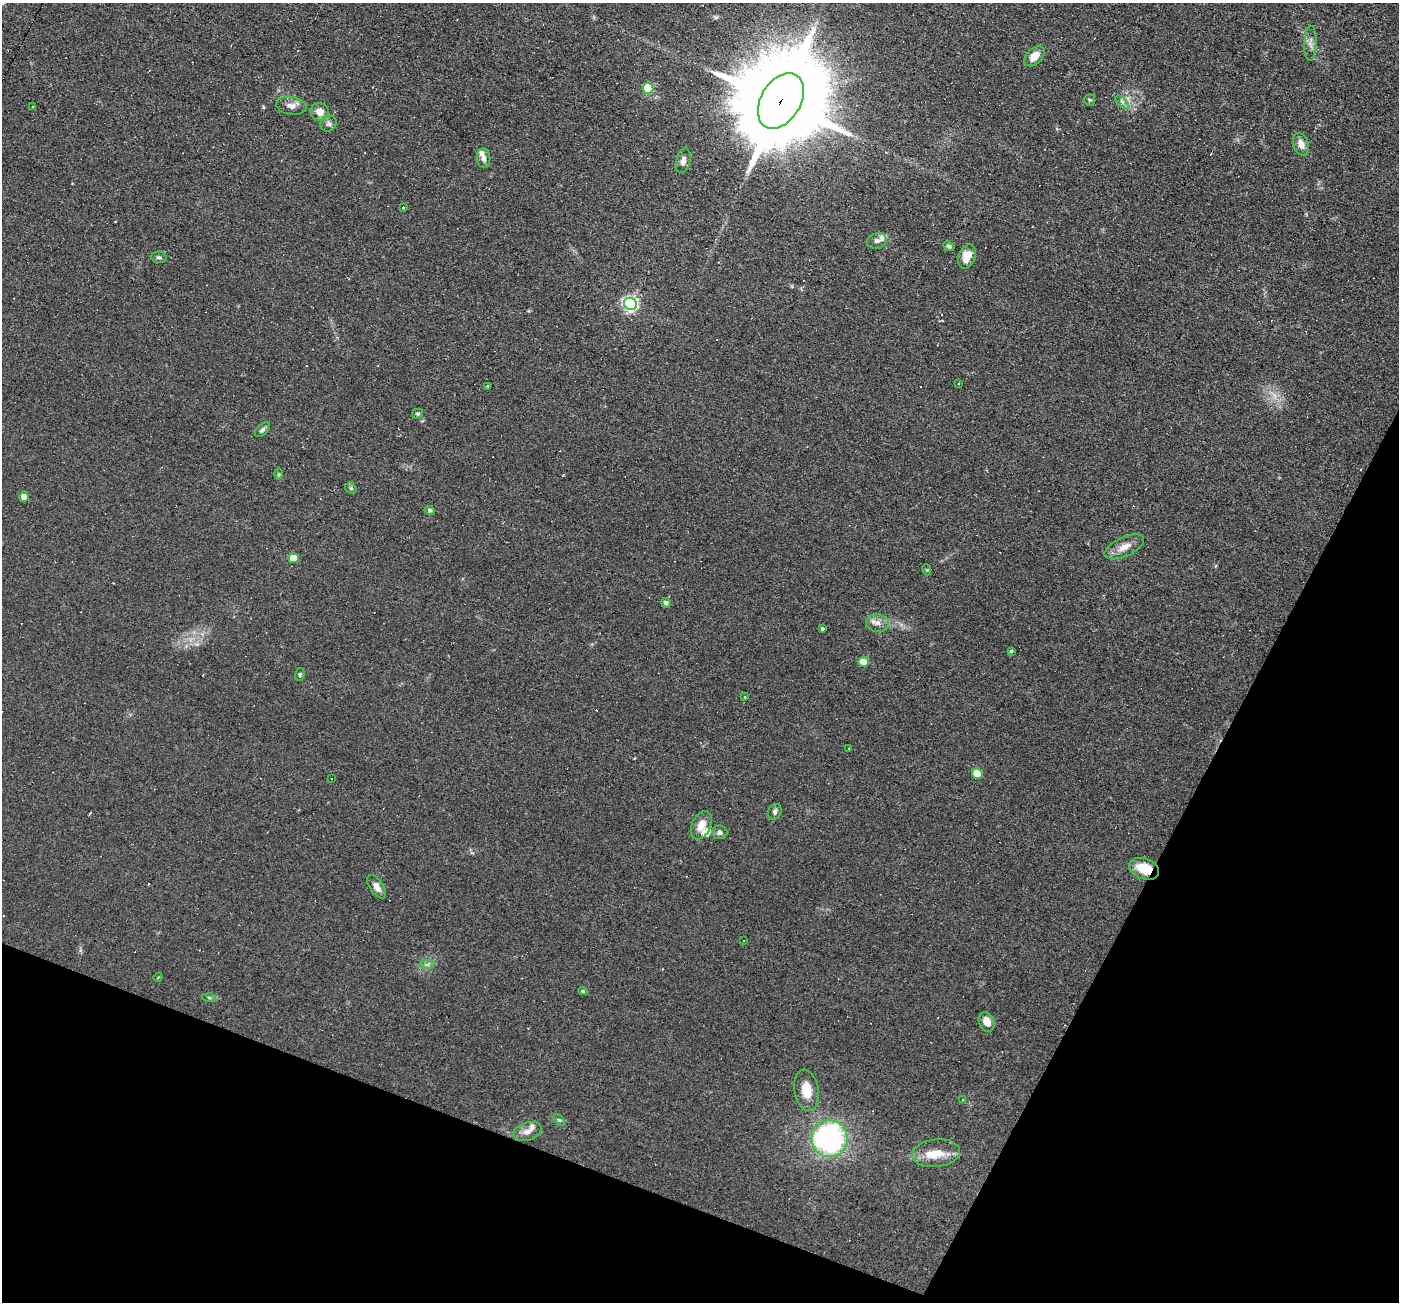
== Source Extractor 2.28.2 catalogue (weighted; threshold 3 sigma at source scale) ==
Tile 15 of 4 x 4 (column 3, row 4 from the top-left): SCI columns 2796-4192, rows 270-1569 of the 5590 x 5602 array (HDU 1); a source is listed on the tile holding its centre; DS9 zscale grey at full resolution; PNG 1401 x 1304 px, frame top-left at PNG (2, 3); each listed source drawn as its Kron ellipse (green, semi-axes under 4 px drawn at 4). Shown black and unused: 21% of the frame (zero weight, under 2 of 3 exposures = <1% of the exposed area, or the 3 px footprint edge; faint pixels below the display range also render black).
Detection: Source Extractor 2.28.2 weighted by HDU 2 'WHT'; one run over the whole footprint, this tile lists its part. Background 0.0814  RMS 0.0088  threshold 0.0394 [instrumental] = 3 sigma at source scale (4.5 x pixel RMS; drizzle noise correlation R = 1.50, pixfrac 1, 0.05/0.05 arcsec/px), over >= 5 px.
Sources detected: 81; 1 too faint to see at this stretch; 18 cosmic-ray / hot-pixel residue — neither listed nor drawn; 5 inside a brighter listed object's ellipse — not listed separately; the other 57 listed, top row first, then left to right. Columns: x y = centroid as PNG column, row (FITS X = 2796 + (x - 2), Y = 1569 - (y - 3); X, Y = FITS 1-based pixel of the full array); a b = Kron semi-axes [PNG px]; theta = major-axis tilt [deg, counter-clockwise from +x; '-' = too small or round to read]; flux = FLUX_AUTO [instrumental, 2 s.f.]
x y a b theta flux
1310 43 18 6 88 4.8
1034 56 12 7 44 11
648 88 5 5 - 48
1090 100 5 5 - 1.2
781 101 30 20 59 22000
1122 102 8 4 -44 2.2
291 106 15 9 -9 6
33 107 3 2 - 0.78
320 112 9 8 - 7.5
328 124 8 7 - 2.7
1301 144 11 7 -70 6.7
483 158 10 7 -85 4.4
683 161 12 7 76 4.4
403 208 3 3 - 7.3
877 241 10 7 13 3.7
949 246 6 4 -24 2
159 257 8 6 -8 1.9
967 257 13 8 70 11
630 304 6 6 - 220
959 384 3 2 - 0.7
488 386 3 3 - 3.1
418 414 5 5 - 1.2
262 430 9 5 44 2.1
279 474 6 4 -90 1
351 488 6 5 - 1.5
24 497 5 4 - 10
430 510 5 4 - 1.9
1124 547 21 9 25 9.6
294 558 5 5 - 22
927 570 5 3 - 0.82
666 603 5 4 - 2.8
878 623 11 9 -9 5.7
822 628 3 3 - 1.8
1011 651 4 3 - 7.4
864 662 5 5 - 16
300 674 6 5 - 1.3
744 697 3 3 - 1.3
848 749 3 2 - 1.2
977 774 5 5 - 20
331 779 3 3 - 1.8
775 812 8 6 63 2.2
701 825 15 9 66 9.5
720 832 7 6 - 2.8
1144 869 15 10 -20 20
377 887 13 6 -56 5.5
744 941 3 2 - 0.95
427 965 7 4 0 2.1
158 977 4 3 - 0.64
583 991 4 4 - 1.1
209 997 6 4 -2 1.3
987 1022 10 7 -66 7.5
807 1090 21 12 -80 16
963 1099 3 3 - 0.79
559 1120 7 4 -44 1.5
527 1131 15 8 19 5.7
829 1139 18 18 - 160
936 1153 24 13 6 16
Overlapping masked pixels (flux is a lower limit): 3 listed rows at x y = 781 101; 630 304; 1144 869